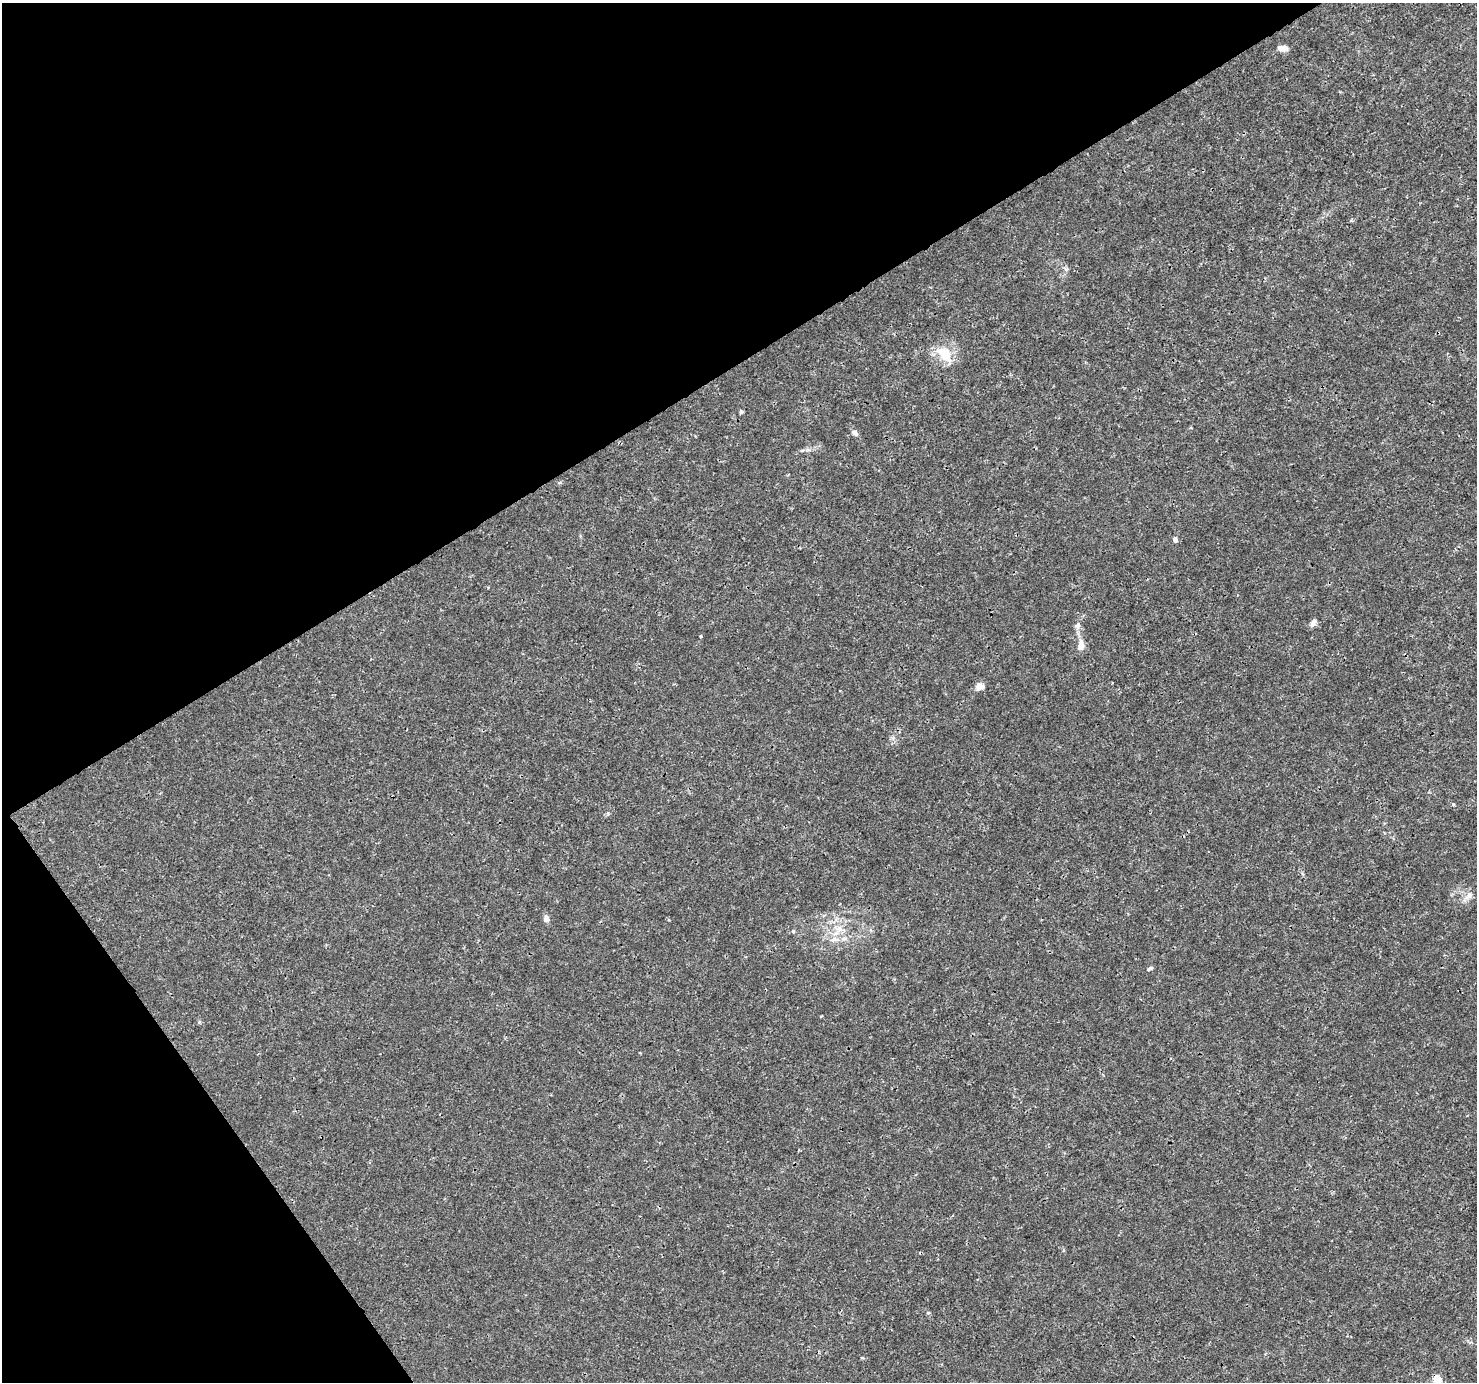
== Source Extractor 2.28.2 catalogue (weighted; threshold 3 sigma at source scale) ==
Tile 5 of 4 x 4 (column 1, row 2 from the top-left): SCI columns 5-1479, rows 2941-4320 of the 5904 x 5819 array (HDU 1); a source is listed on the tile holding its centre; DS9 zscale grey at full resolution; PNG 1479 x 1384 px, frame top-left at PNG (2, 3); no overlay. Shown black and unused: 32% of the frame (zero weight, under 3 of 4 exposures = <1% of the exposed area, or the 3 px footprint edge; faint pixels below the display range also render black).
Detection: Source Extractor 2.28.2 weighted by HDU 2 'WHT'; one run over the whole footprint, this tile lists its part. Background 0.00285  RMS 0.0011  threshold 0.00475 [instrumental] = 3 sigma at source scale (4.5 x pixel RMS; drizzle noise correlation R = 1.50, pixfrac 1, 0.0396/0.0396 arcsec/px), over >= 5 px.
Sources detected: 21; all 21 listed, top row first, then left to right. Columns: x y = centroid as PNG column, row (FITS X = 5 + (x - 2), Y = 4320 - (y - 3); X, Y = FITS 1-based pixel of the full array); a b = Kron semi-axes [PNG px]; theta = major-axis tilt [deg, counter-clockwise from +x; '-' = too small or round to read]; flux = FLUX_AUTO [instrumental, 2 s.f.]
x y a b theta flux
1282 48 13 6 -6 0.58
1066 269 6 5 - 0.23
945 354 26 15 -45 2.5
741 412 4 4 - 0.24
855 433 7 6 - 0.43
1175 540 6 6 - 0.29
1313 623 11 6 60 0.42
1078 626 12 7 78 0.51
701 636 3 3 - 0.14
1081 645 14 8 85 0.9
979 687 10 8 27 0.69
1453 804 4 3 - 0.16
1469 896 14 7 50 0.68
546 918 7 6 - 0.59
839 929 11 10 - 1
793 931 5 4 - 0.12
844 938 9 4 0 0.37
834 939 11 6 36 0.55
1150 968 8 4 30 0.19
928 1313 5 3 - 0.12
1437 1379 5 5 - 3.4
Overlapping masked pixels (flux is a lower limit): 1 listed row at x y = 1437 1379
Isophote crosses this tile's border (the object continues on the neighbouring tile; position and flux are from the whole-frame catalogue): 1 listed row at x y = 1437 1379